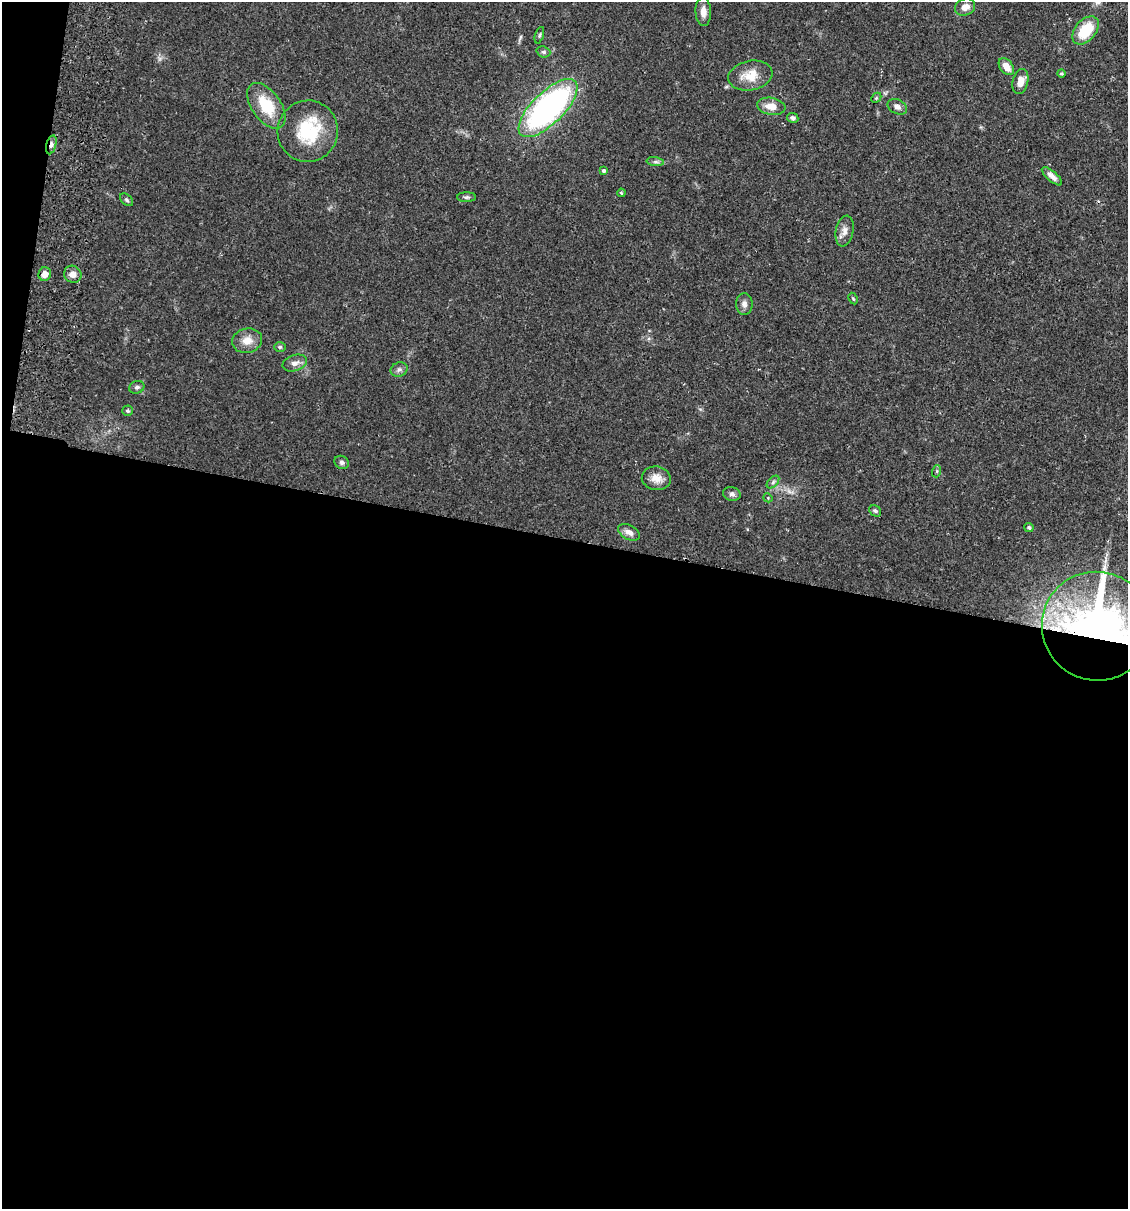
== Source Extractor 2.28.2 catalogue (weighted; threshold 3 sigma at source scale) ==
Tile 13 of 4 x 4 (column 1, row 4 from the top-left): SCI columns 173-1298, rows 18-1224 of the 4966 x 4858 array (HDU 1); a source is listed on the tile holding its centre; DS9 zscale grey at full resolution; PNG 1130 x 1211 px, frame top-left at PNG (2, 2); each listed source drawn as its Kron ellipse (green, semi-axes under 4 px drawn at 4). Shown black and unused: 57% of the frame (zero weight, under 2 of 3 exposures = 3% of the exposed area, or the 3 px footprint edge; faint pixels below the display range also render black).
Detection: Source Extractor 2.28.2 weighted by HDU 2 'WHT'; one run over the whole footprint, this tile lists its part. Background 0.0646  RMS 0.005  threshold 0.0225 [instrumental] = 3 sigma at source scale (4.5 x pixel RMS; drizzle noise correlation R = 1.50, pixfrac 1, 0.05/0.05 arcsec/px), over >= 5 px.
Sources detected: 44; all 44 listed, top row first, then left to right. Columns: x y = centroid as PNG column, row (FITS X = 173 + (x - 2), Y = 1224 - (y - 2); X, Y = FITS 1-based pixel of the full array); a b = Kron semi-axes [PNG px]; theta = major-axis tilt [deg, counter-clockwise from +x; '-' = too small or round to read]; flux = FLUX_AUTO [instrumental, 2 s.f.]
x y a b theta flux
965 7 10 8 25 4.1
703 12 14 7 -87 3.8
1086 30 16 10 49 18
539 35 8 4 72 0.84
543 52 7 5 -19 1
1006 67 9 6 -52 4.9
1061 74 4 4 - 0.68
750 76 22 15 10 9.5
1020 82 13 7 76 5
876 98 5 4 - 0.63
266 106 26 14 -55 18
771 106 14 8 -9 5.3
897 107 10 7 -25 2.4
548 108 38 16 45 150
793 118 6 4 -25 1.2
308 131 31 30 - 29
51 145 10 5 75 2
655 162 9 4 -8 1.2
603 170 4 4 - 1.2
1052 176 13 5 -40 2.7
621 193 4 3 - 0.61
466 197 9 5 0 1.1
126 200 7 5 -42 0.9
845 231 15 9 78 3.5
45 274 7 6 - 3.4
73 274 9 8 - 3.4
853 299 6 4 -62 0.61
744 304 11 8 -88 2.4
247 341 15 12 13 5.8
280 347 6 5 - 0.77
295 363 13 8 17 3
399 369 9 7 24 1.6
137 387 7 6 - 1.3
127 411 5 5 - 0.9
342 462 7 6 - 1.3
937 471 6 4 72 0.76
656 478 14 11 -9 4.9
773 482 7 4 46 1.2
732 494 9 6 -16 1.6
768 498 4 3 - 0.45
875 511 6 5 - 0.96
1029 528 5 4 - 0.82
629 532 12 7 -28 3.1
1097 626 55 54 - 290
Overlapping masked pixels (flux is a lower limit): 2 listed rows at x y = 51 145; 1097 626
Isophote crosses this tile's border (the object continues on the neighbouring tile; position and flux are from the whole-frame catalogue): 1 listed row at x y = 1097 626